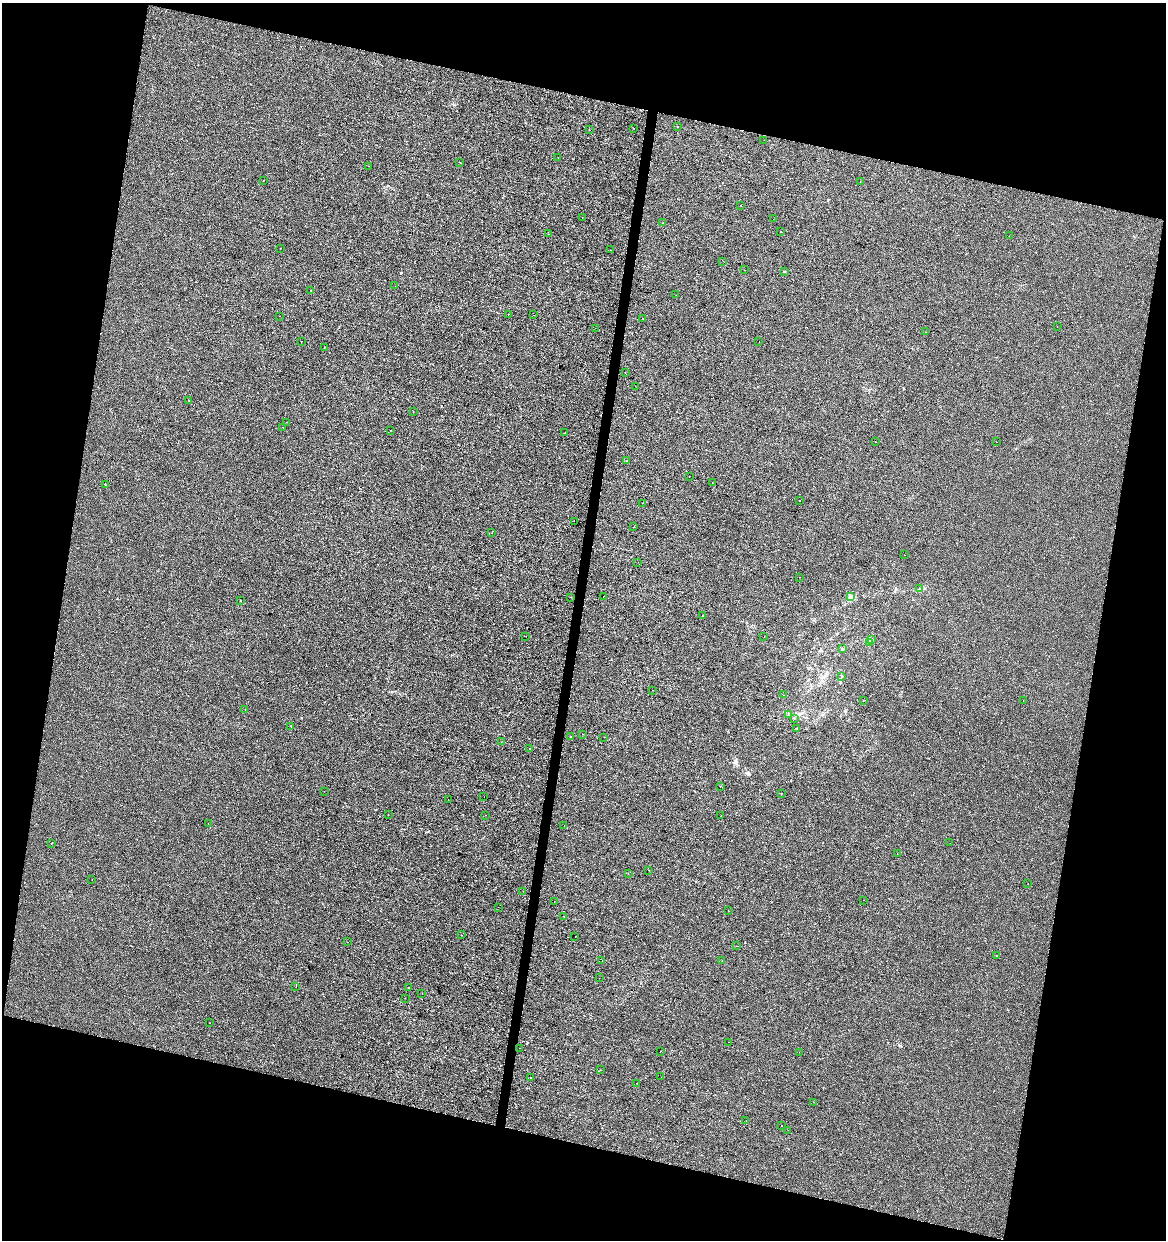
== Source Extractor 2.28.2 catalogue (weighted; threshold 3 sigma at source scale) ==
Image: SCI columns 283-4936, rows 1-4952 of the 5158 x 4958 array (HDU 1 of 3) = the unmasked area's bounding box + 8 px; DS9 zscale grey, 4 x 4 block average (1 PNG px = mean of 4 x 4 image px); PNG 1168 x 1242 px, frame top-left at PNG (2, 3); each listed source drawn as its Kron ellipse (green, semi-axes under 4 px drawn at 4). Shown black and unused: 27% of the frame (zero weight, under 2 of 3 exposures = <1% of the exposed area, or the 3 px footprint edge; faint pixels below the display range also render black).
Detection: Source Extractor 2.28.2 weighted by HDU 2 'WHT'. Background -5.27e-04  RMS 0.0042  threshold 0.019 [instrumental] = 3 sigma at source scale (4.5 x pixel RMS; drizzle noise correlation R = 1.50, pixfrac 1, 0.0396/0.0396 arcsec/px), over >= 5 px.
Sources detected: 146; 16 cosmic-ray / hot-pixel residue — neither listed nor drawn; the other 130 listed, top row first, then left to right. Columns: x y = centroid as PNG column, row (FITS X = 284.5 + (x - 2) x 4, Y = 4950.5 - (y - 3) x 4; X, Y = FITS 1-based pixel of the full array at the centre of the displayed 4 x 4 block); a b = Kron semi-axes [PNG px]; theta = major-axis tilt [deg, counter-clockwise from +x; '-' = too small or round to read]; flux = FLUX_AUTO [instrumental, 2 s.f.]
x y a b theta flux
678 126 2 2 - 2.8
634 128 2 2 - 3.1
589 130 2 2 - 1.1
764 140 2 2 - 0.36
558 158 2 2 - 0.79
459 162 2 2 - 0.91
369 166 2 2 - 0.88
263 180 2 2 - 1.1
860 181 2 2 - 0.28
741 205 2 2 - 0.61
582 217 2 2 - 2
773 219 2 2 - 0.69
663 223 2 2 - 11
781 231 2 2 - 0.57
549 234 2 2 - 0.66
1009 236 2 2 - 0.43
280 249 2 2 - 0.65
611 250 2 2 - 1.3
723 261 2 2 - 0.87
745 270 2 2 - 0.46
785 271 2 2 - 1.5
395 286 2 2 - 0.66
311 290 2 2 - 0.95
676 295 2 2 - 0.48
508 314 2 2 - 1.3
534 315 2 2 - 1.4
280 316 2 2 - 2.6
643 318 2 2 - 2.4
1057 327 2 2 - 0.44
595 328 2 2 - 0.57
925 332 2 2 - 0.82
302 341 2 2 - 0.65
759 341 2 2 - 0.9
325 347 2 2 - 0.53
625 372 2 2 - 0.4
635 386 2 2 - 0.34
189 400 2 2 - 0.82
413 411 2 2 - 0.41
286 422 2 2 - 0.81
283 427 2 2 - 0.59
390 430 2 2 - 1.5
564 433 2 2 - 0.59
875 442 2 2 - 1
996 442 2 2 - 0.91
627 460 2 2 - 0.73
689 477 2 2 - 0.42
712 483 2 2 - 0.71
105 484 2 2 - 1
799 501 2 2 - 4.5
643 503 2 2 - 0.4
574 521 2 2 - 0.31
634 527 2 2 - 1.1
492 533 2 2 - 2.1
904 555 2 2 - 1.2
638 562 2 2 - 1.1
799 577 2 2 - 0.63
920 589 2 2 - 0.88
603 596 2 2 - 0.51
850 596 3 3 - 5
570 597 2 2 - 1.5
241 601 2 2 - 0.53
702 615 2 2 - 1.5
526 636 2 2 - 0.36
764 637 2 2 - 0.44
871 639 2 2 - 2.1
869 643 2 2 - 0.61
843 649 3 2 - 2
842 676 2 2 - 0.66
653 690 2 2 - 1
784 695 2 2 - 0.43
863 701 2 2 - 0.58
1023 701 2 2 - 2.5
245 709 2 2 - 0.39
788 715 2 2 - 0.64
794 718 2 2 - 0.71
291 726 2 2 - 3.5
797 729 2 2 - 1.3
582 734 2 2 - 0.56
570 737 2 2 - 0.57
604 737 2 2 - 0.74
501 742 2 2 - 0.71
530 748 2 2 - 2.3
720 786 2 2 - 0.75
324 791 2 2 - 0.56
781 794 2 2 - 0.74
484 797 2 2 - 1.5
448 799 2 2 - 4.2
388 815 2 2 - 0.99
486 815 2 2 - 0.34
721 816 2 2 - 3.3
208 823 2 2 - 0.48
564 826 2 2 - 1.8
51 843 2 2 - 1.5
950 843 2 2 - 1.3
897 853 2 2 - 1.6
648 870 2 2 - 1.4
628 873 2 2 - 0.67
92 880 2 2 - 0.66
1028 884 2 2 - 0.5
523 891 2 2 - 0.78
863 900 2 2 - 0.41
554 901 2 2 - 0.87
498 907 2 2 - 0.84
728 910 2 2 - 0.47
563 916 2 2 - 0.64
461 935 2 2 - 2.8
575 936 2 2 - 1.9
347 942 2 2 - 3.8
737 946 2 2 - 2.5
997 956 2 2 - 1.2
602 960 2 2 - 0.72
722 960 2 2 - 1.2
599 978 2 2 - 1
296 987 2 2 - 0.84
409 987 2 2 - 0.57
422 993 2 2 - 1.5
405 998 2 2 - 0.57
210 1023 2 2 - 0.98
729 1042 2 2 - 2.5
519 1048 2 2 - 1.4
660 1052 2 2 - 0.72
799 1052 2 2 - 2.7
600 1070 2 2 - 0.53
531 1077 2 2 - 3.2
661 1077 2 2 - 0.88
637 1083 2 2 - 2.2
813 1102 2 2 - 0.44
746 1120 2 2 - 0.4
781 1126 2 2 - 0.75
788 1130 2 2 - 0.5
Diffuse or blended objects may show on this block-average render without a row.